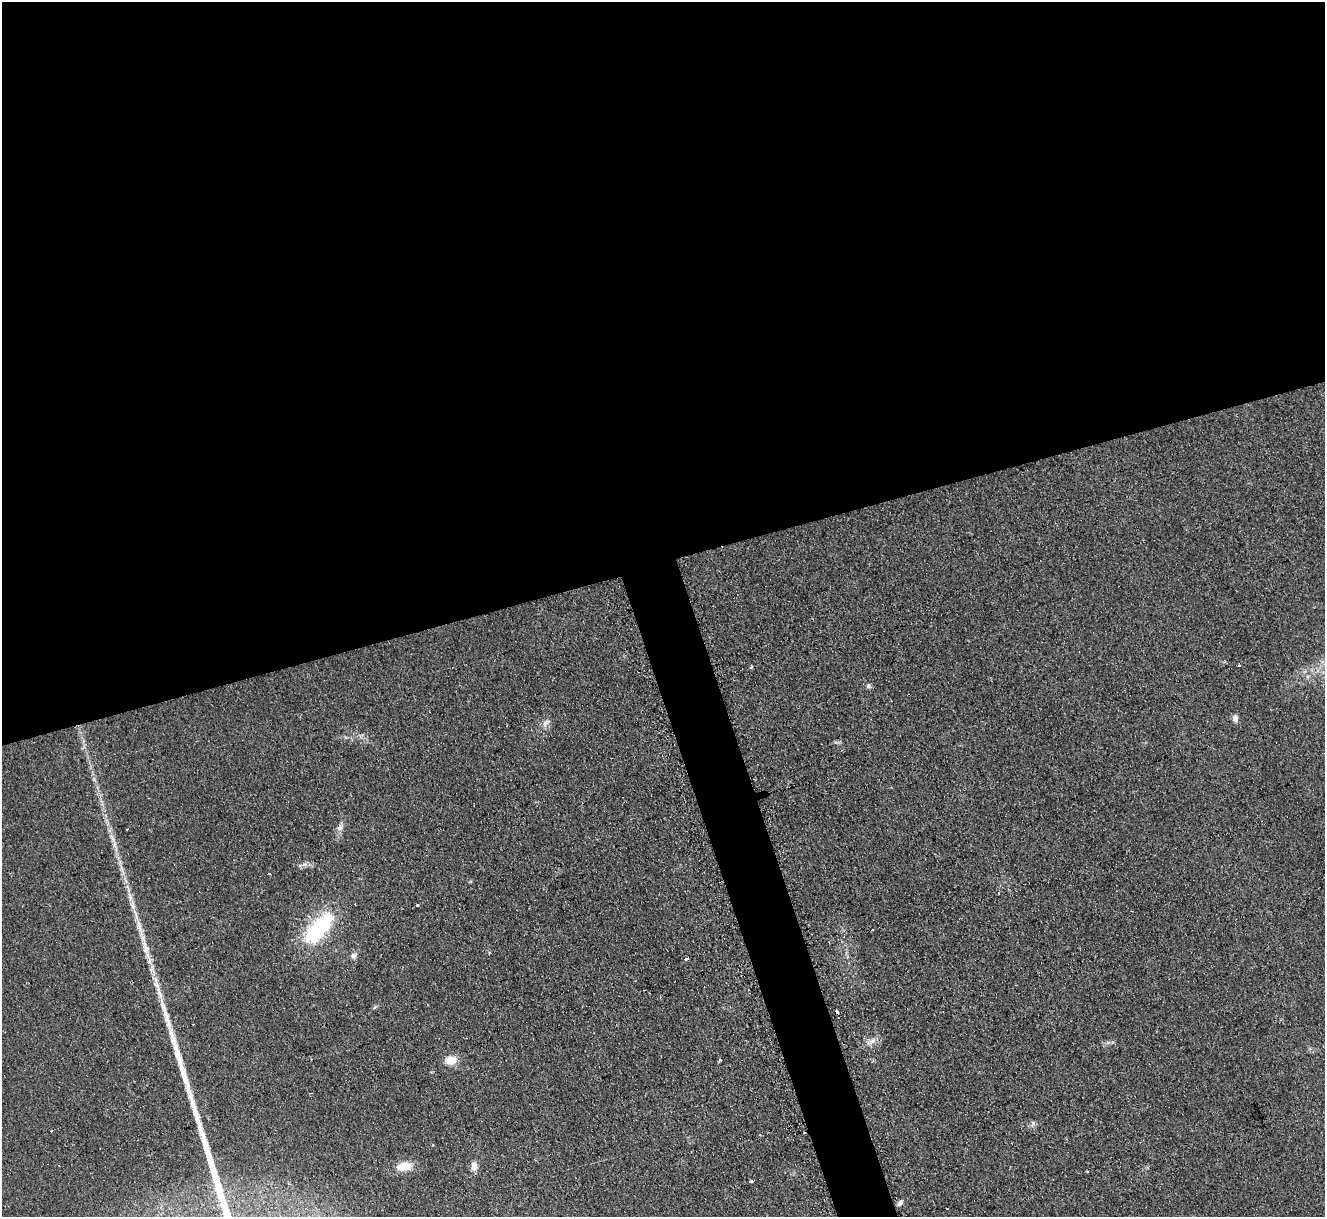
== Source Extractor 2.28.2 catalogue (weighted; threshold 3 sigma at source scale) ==
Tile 2 of 4 x 4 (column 2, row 1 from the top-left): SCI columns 1343-2665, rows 3920-5134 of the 5319 x 5278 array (HDU 1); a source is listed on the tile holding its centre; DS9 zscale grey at full resolution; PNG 1327 x 1219 px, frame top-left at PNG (2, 2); no overlay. Shown black and unused: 49% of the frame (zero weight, under 2 of 3 exposures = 2% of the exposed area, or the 3 px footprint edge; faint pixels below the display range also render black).
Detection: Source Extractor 2.28.2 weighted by HDU 2 'WHT'; one run over the whole footprint, this tile lists its part. Background 0.123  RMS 0.012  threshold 0.0542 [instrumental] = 3 sigma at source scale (4.5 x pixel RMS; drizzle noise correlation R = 1.50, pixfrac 1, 0.05/0.05 arcsec/px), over >= 5 px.
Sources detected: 32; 5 cosmic-ray / hot-pixel residue — not listed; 1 inside a brighter listed object's ellipse — not listed separately; the other 26 listed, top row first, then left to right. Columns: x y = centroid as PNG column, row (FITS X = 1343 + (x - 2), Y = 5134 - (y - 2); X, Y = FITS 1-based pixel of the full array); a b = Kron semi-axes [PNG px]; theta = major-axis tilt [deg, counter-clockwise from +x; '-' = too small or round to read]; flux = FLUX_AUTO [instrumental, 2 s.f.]
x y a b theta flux
1239 665 3 3 - 8.5
751 667 3 3 - 4.7
868 686 7 5 -18 2.8
1235 718 9 6 -78 4.9
545 723 10 6 41 4.8
340 828 9 6 46 5.2
127 829 2 2 - 1.2
112 838 14 3 -60 4.4
300 865 6 5 - 3.3
130 897 16 5 -76 8.3
417 905 3 3 - 2.6
318 929 51 21 49 89
873 930 3 2 - 1.8
145 947 24 7 -74 16
353 956 8 7 - 4.2
686 959 4 3 - 3.5
871 1042 15 5 30 6.3
451 1060 13 10 8 14
720 1060 4 3 - 1.6
1033 1123 9 5 64 3
51 1131 3 2 - 1.5
433 1145 3 2 - 1.6
404 1166 17 9 7 20
474 1166 10 7 -87 7.9
751 1181 3 3 - 1.6
900 1203 7 5 45 4